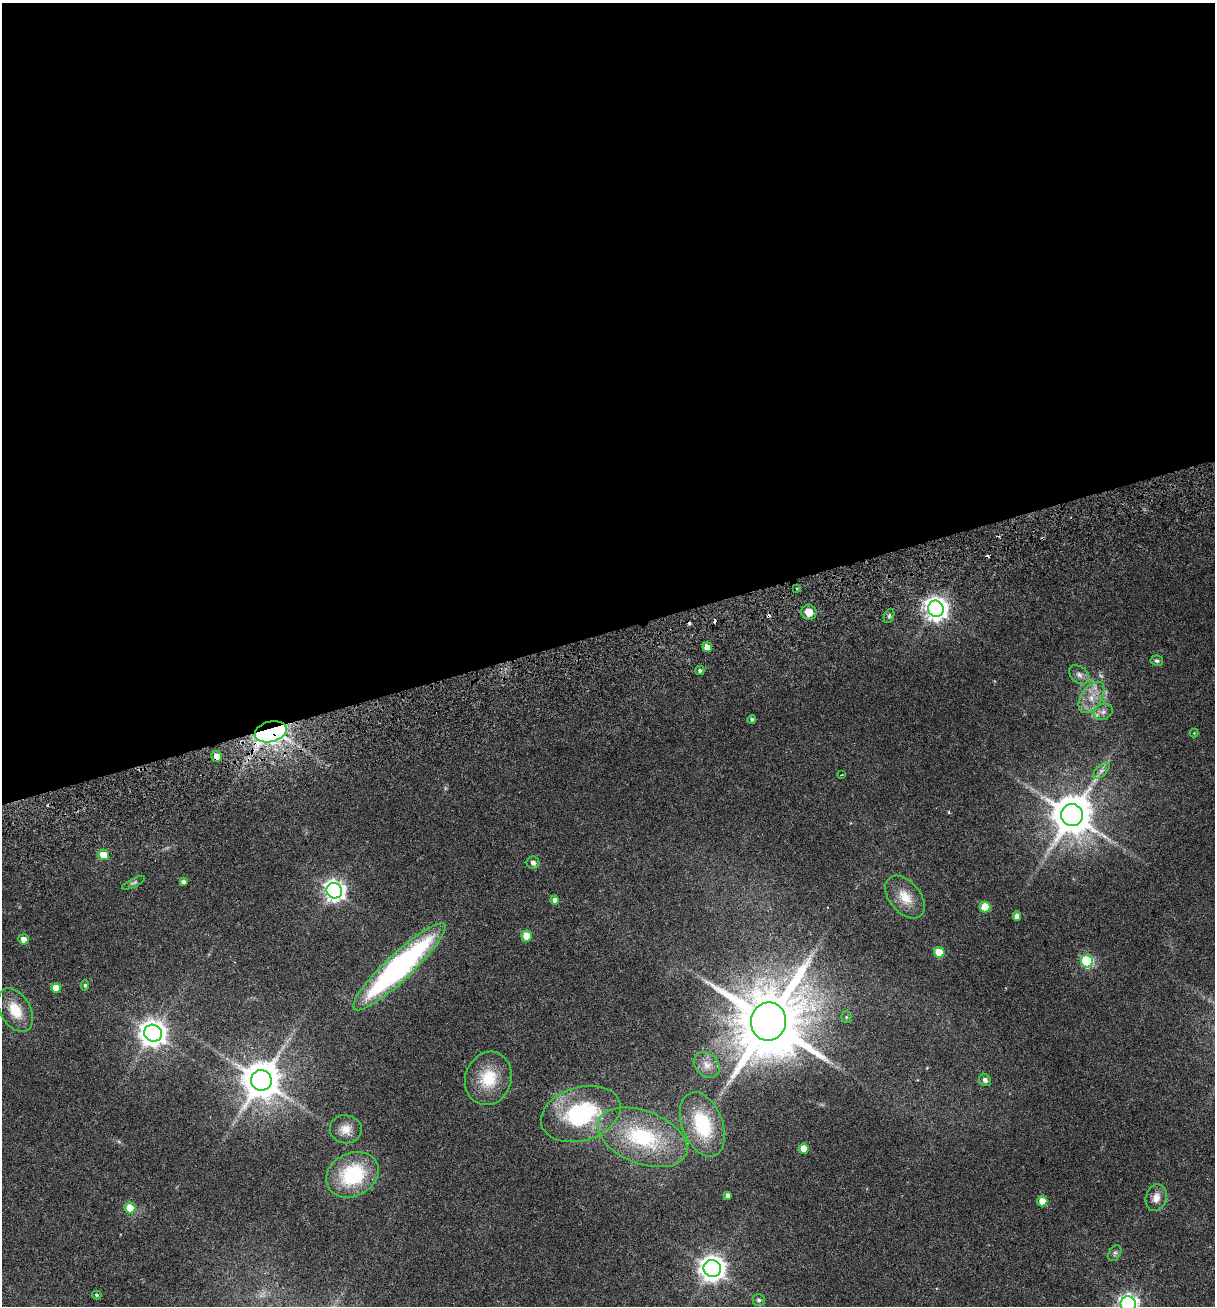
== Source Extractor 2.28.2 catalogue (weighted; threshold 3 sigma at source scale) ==
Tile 2 of 4 x 4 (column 2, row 1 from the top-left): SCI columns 1553-2765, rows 4029-5332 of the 5348 x 5499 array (HDU 1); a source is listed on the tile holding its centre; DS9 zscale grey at full resolution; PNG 1217 x 1308 px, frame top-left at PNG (2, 3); each listed source drawn as its Kron ellipse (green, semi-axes under 4 px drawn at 4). Shown black and unused: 48% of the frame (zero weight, under 3 of 6 exposures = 11% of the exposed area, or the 3 px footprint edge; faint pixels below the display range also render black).
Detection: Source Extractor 2.28.2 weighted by HDU 2 'WHT'; one run over the whole footprint, this tile lists its part. Background 0.0341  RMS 0.0029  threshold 0.0117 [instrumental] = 3 sigma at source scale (4.09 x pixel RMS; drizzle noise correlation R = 1.36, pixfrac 0.8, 0.0396/0.0396 arcsec/px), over >= 5 px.
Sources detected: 63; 1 too faint to see at this stretch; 6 cosmic-ray / hot-pixel residue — neither listed nor drawn; the other 56 listed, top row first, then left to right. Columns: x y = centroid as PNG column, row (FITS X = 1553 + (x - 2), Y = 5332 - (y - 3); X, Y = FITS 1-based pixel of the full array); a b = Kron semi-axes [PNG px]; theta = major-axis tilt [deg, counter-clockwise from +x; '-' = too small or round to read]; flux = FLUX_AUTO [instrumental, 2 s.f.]
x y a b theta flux
797 589 3 3 - 0.39
936 609 8 7 - 180
809 612 8 7 - 2.8
889 616 7 4 66 0.43
707 647 5 4 - 3.5
1157 661 6 5 - 0.54
700 670 4 4 - 0.55
1079 675 11 8 -40 1.3
1091 697 17 10 56 3.7
1103 712 10 8 24 1.3
752 719 4 4 - 0.43
271 732 16 10 15 120
1194 733 4 4 - 0.22
217 756 5 5 - 2.3
1101 771 10 5 45 0.98
841 775 3 2 - 0.15
1072 815 11 11 - 890
103 855 5 5 - 4.5
533 863 6 6 - 0.97
183 882 4 4 - 0.89
134 883 12 4 26 0.52
334 891 8 7 - 140
905 897 24 15 -50 5
555 900 4 4 - 1.2
985 907 5 5 - 8.8
1017 916 5 4 - 1.4
527 936 5 5 - 6
23 939 5 5 - 1.7
939 952 5 5 - 7.4
1087 961 6 6 - 28
399 967 62 13 43 72
85 985 5 4 - 0.38
56 988 5 5 - 4.8
15 1010 23 15 -61 6.4
846 1017 5 5 - 0.36
768 1021 19 17 80 2700
153 1033 9 8 - 290
707 1065 14 11 -43 2.2
488 1078 27 23 71 9.5
261 1080 10 10 - 740
985 1080 6 5 - 0.88
581 1114 41 26 17 28
702 1124 34 20 -69 15
346 1129 16 14 -8 3.1
642 1137 47 26 -21 23
804 1149 5 5 - 4
352 1175 27 21 27 19
728 1195 4 4 - 0.85
1156 1198 13 10 75 2.5
1042 1201 5 5 - 3.9
130 1208 5 5 - 5
1115 1253 8 5 60 0.63
712 1268 9 8 - 250
97 1295 4 3 - 0.37
759 1300 6 6 - 0.58
1128 1304 8 7 - 120
Overlapping masked pixels (flux is a lower limit): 3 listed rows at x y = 797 589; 271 732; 217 756
Isophote crosses this tile's border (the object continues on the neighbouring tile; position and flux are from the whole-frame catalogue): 1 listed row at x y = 1128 1304